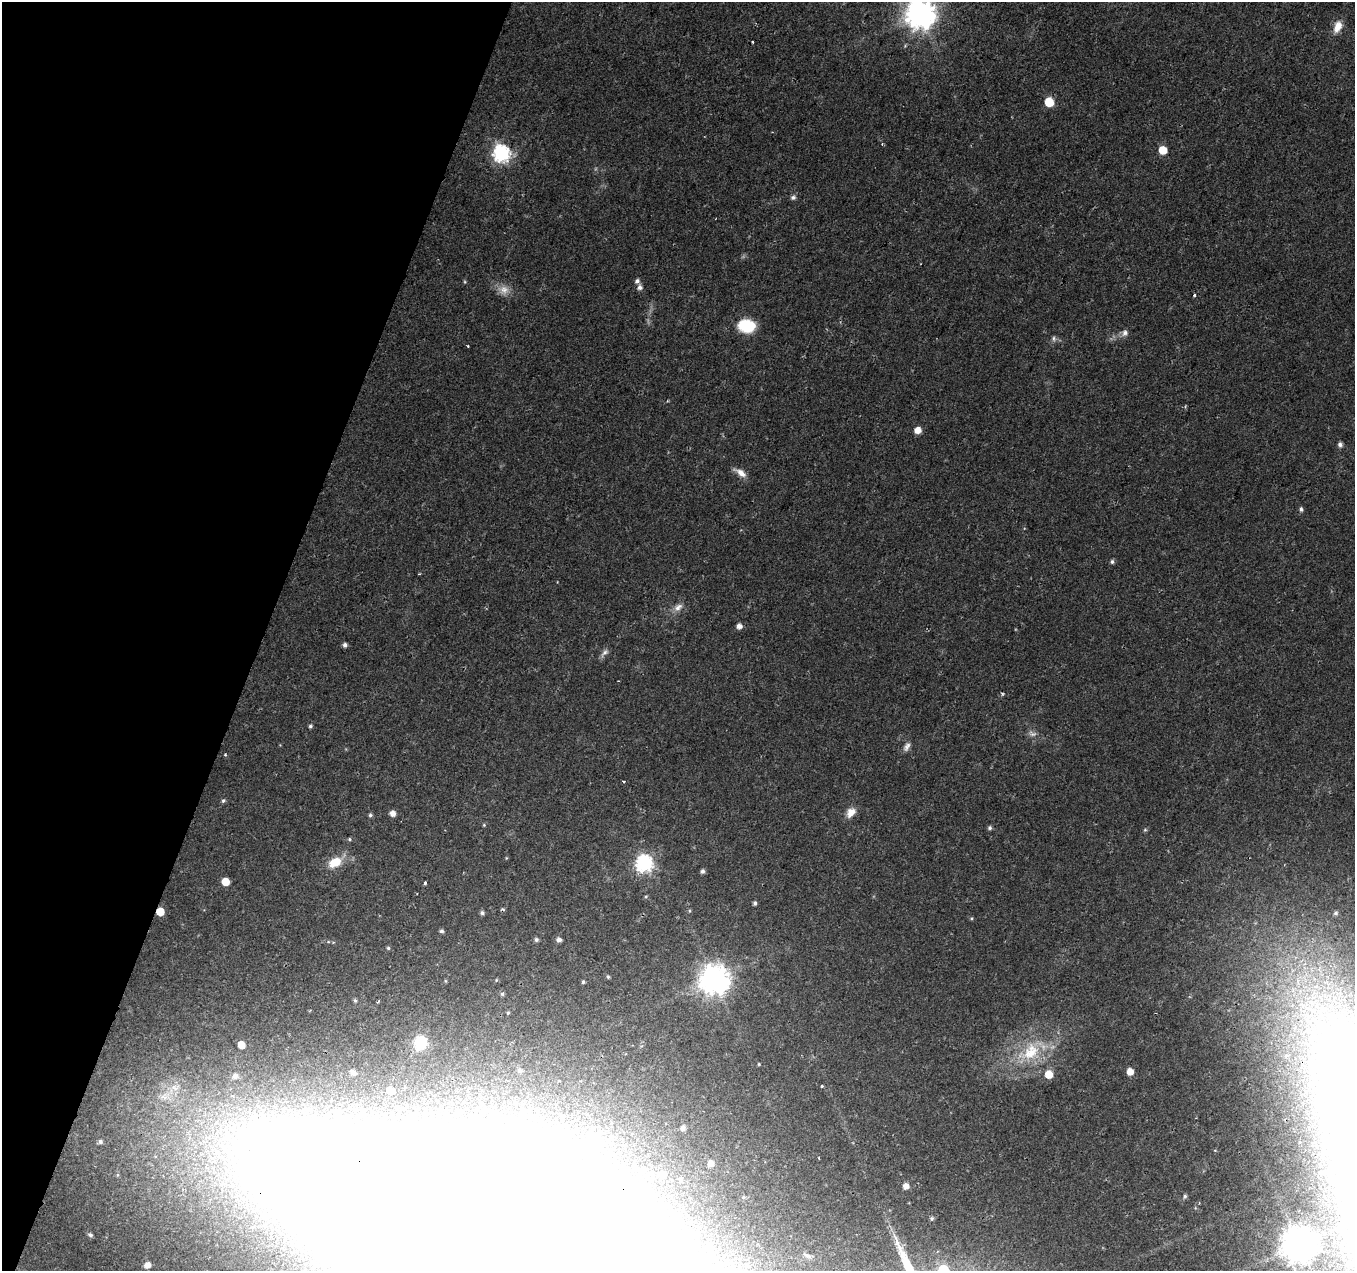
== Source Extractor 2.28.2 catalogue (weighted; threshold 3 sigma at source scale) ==
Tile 9 of 4 x 4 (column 1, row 3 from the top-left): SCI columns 1-1353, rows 1486-2754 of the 5423 x 5572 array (HDU 1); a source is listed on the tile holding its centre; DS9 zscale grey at full resolution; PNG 1357 x 1273 px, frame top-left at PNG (2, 2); no overlay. Shown black and unused: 19% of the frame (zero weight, under 2 of 3 exposures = <1% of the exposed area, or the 3 px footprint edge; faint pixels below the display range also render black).
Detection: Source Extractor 2.28.2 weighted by HDU 2 'WHT'; one run over the whole footprint, this tile lists its part. Background 0.023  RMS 0.0028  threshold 0.0128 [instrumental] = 3 sigma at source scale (4.5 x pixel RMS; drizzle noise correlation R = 1.50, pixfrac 1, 0.0396/0.0396 arcsec/px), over >= 5 px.
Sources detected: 90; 5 inside a brighter object's white glare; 3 cosmic-ray / hot-pixel residue — not listed; the other 82 listed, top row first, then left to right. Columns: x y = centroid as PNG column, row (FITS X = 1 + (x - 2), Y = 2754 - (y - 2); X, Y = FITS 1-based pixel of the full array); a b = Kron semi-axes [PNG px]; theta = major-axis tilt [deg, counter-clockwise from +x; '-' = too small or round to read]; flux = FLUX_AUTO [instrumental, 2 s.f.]
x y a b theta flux
920 14 10 9 - 440
1338 26 15 9 69 3.5
752 42 3 2 - 0.52
1049 102 6 6 - 10
1163 150 6 5 - 6.4
501 154 8 7 - 88
793 197 7 6 - 0.77
637 281 5 5 - 0.88
465 282 5 3 - 0.31
640 287 6 6 - 1.1
503 290 16 13 -25 3.1
1194 295 3 3 - 0.5
746 326 18 13 -5 11
1125 333 10 8 61 1.3
1054 338 7 7 - 0.77
468 346 3 3 - 0.26
918 430 6 5 - 3.1
1340 444 5 5 - 0.93
741 473 17 7 -31 2.4
1301 509 6 5 - 0.72
1112 562 5 5 - 0.62
678 607 14 9 36 2.1
739 626 6 5 - 1.5
345 645 5 5 - 0.95
604 652 13 6 46 1.2
1002 694 4 3 - 0.41
310 726 5 4 - 0.51
1033 734 13 6 -18 1.3
907 747 12 7 63 1.3
225 755 4 3 - 0.34
223 801 6 5 - 0.56
851 812 13 9 50 2.8
392 813 5 5 - 2
370 815 5 4 - 0.51
484 825 5 4 - 0.29
990 828 5 5 - 0.64
349 839 5 4 - 0.38
335 862 15 10 26 5.9
644 864 7 7 - 84
702 871 5 5 - 0.79
225 882 6 5 - 4.6
425 883 3 3 - 0.76
646 896 5 3 - 0.31
755 903 5 4 - 0.64
160 911 6 5 - 5.7
482 913 5 5 - 0.69
1336 913 7 6 - 0.68
441 931 5 4 - 0.66
559 939 5 5 - 1.2
536 940 6 5 - 0.69
388 948 5 5 - 0.41
608 977 4 4 - 0.36
714 980 10 9 - 420
583 982 5 4 - 0.44
502 994 5 5 - 0.5
355 1000 5 4 - 0.41
508 1013 5 4 - 0.32
421 1043 9 8 - 16
241 1045 5 5 - 3.7
1030 1052 35 22 32 15
759 1064 4 3 - 0.26
520 1071 6 5 - 0.71
1130 1071 5 5 - 3.1
353 1073 8 6 -38 1.7
1049 1074 6 6 - 4.4
235 1076 6 6 - 1.3
821 1086 3 3 - 1.4
390 1091 6 6 - 3.4
525 1114 9 8 - 1.5
683 1128 6 5 - 1.1
100 1142 6 5 - 0.67
710 1163 7 6 - 2
662 1174 7 6 - 2.2
681 1180 6 5 - 0.75
906 1186 6 6 - 1.9
1185 1196 6 5 - 0.57
932 1218 5 5 - 0.54
90 1235 6 5 - 0.68
1300 1244 11 10 - 660
513 1255 308 68 -22 9700
147 1265 6 6 - 2.2
943 1270 7 7 - 10
Overlapping masked pixels (flux is a lower limit): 2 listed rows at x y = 160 911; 513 1255
Isophote crosses this tile's border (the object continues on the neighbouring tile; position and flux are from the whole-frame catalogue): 3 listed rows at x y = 920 14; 513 1255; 943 1270